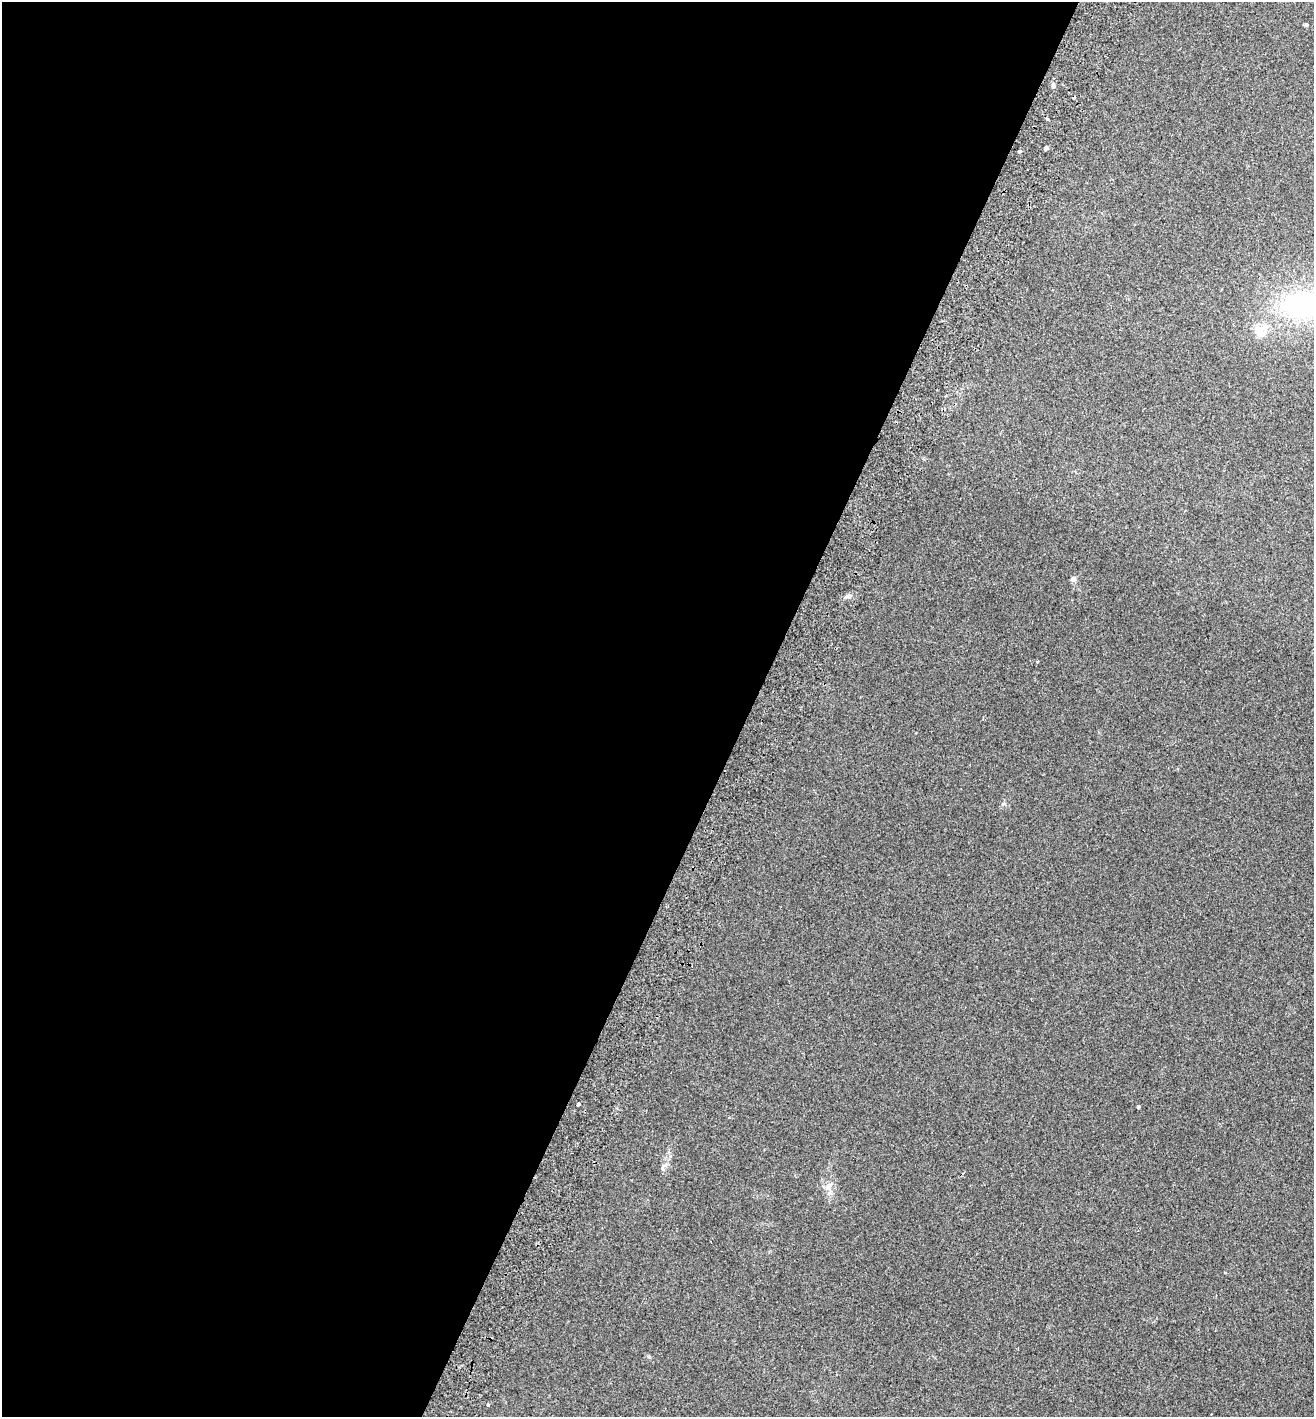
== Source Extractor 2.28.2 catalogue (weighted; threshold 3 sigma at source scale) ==
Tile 5 of 4 x 4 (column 1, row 2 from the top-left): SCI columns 199-1510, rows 2863-4277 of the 5779 x 5720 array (HDU 1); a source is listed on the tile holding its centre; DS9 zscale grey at full resolution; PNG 1316 x 1419 px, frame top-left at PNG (2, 2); no overlay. Shown black and unused: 57% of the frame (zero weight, under 2 of 3 exposures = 3% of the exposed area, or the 3 px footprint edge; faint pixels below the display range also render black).
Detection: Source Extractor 2.28.2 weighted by HDU 2 'WHT'; one run over the whole footprint, this tile lists its part. Background 0.0353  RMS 0.007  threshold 0.0317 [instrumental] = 3 sigma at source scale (4.5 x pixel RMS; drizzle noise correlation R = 1.50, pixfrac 1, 0.05/0.05 arcsec/px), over >= 5 px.
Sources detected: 14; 1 cosmic-ray / hot-pixel residue — not listed; the other 13 listed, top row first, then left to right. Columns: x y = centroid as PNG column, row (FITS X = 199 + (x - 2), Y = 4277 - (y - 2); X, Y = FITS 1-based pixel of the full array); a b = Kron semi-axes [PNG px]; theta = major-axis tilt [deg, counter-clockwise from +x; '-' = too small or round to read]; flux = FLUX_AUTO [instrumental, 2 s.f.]
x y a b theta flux
1306 24 6 4 -1 0.8
1053 86 8 4 -82 1.3
1047 119 3 3 - 2.3
1046 148 4 4 - 2.5
1019 151 4 3 - 3.5
1303 305 37 23 4 100
1260 331 20 17 13 12
1073 579 7 7 - 2.1
848 596 10 5 18 2.1
578 1104 4 3 - 1.4
1138 1107 3 3 - 1.7
829 1186 14 8 52 4.3
488 1405 4 3 - 1
Isophote crosses this tile's border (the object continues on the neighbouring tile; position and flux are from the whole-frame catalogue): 1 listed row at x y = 1303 305
Unlisted compact peaks at least as high as the median listed source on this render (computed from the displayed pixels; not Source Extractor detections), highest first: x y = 662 1168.